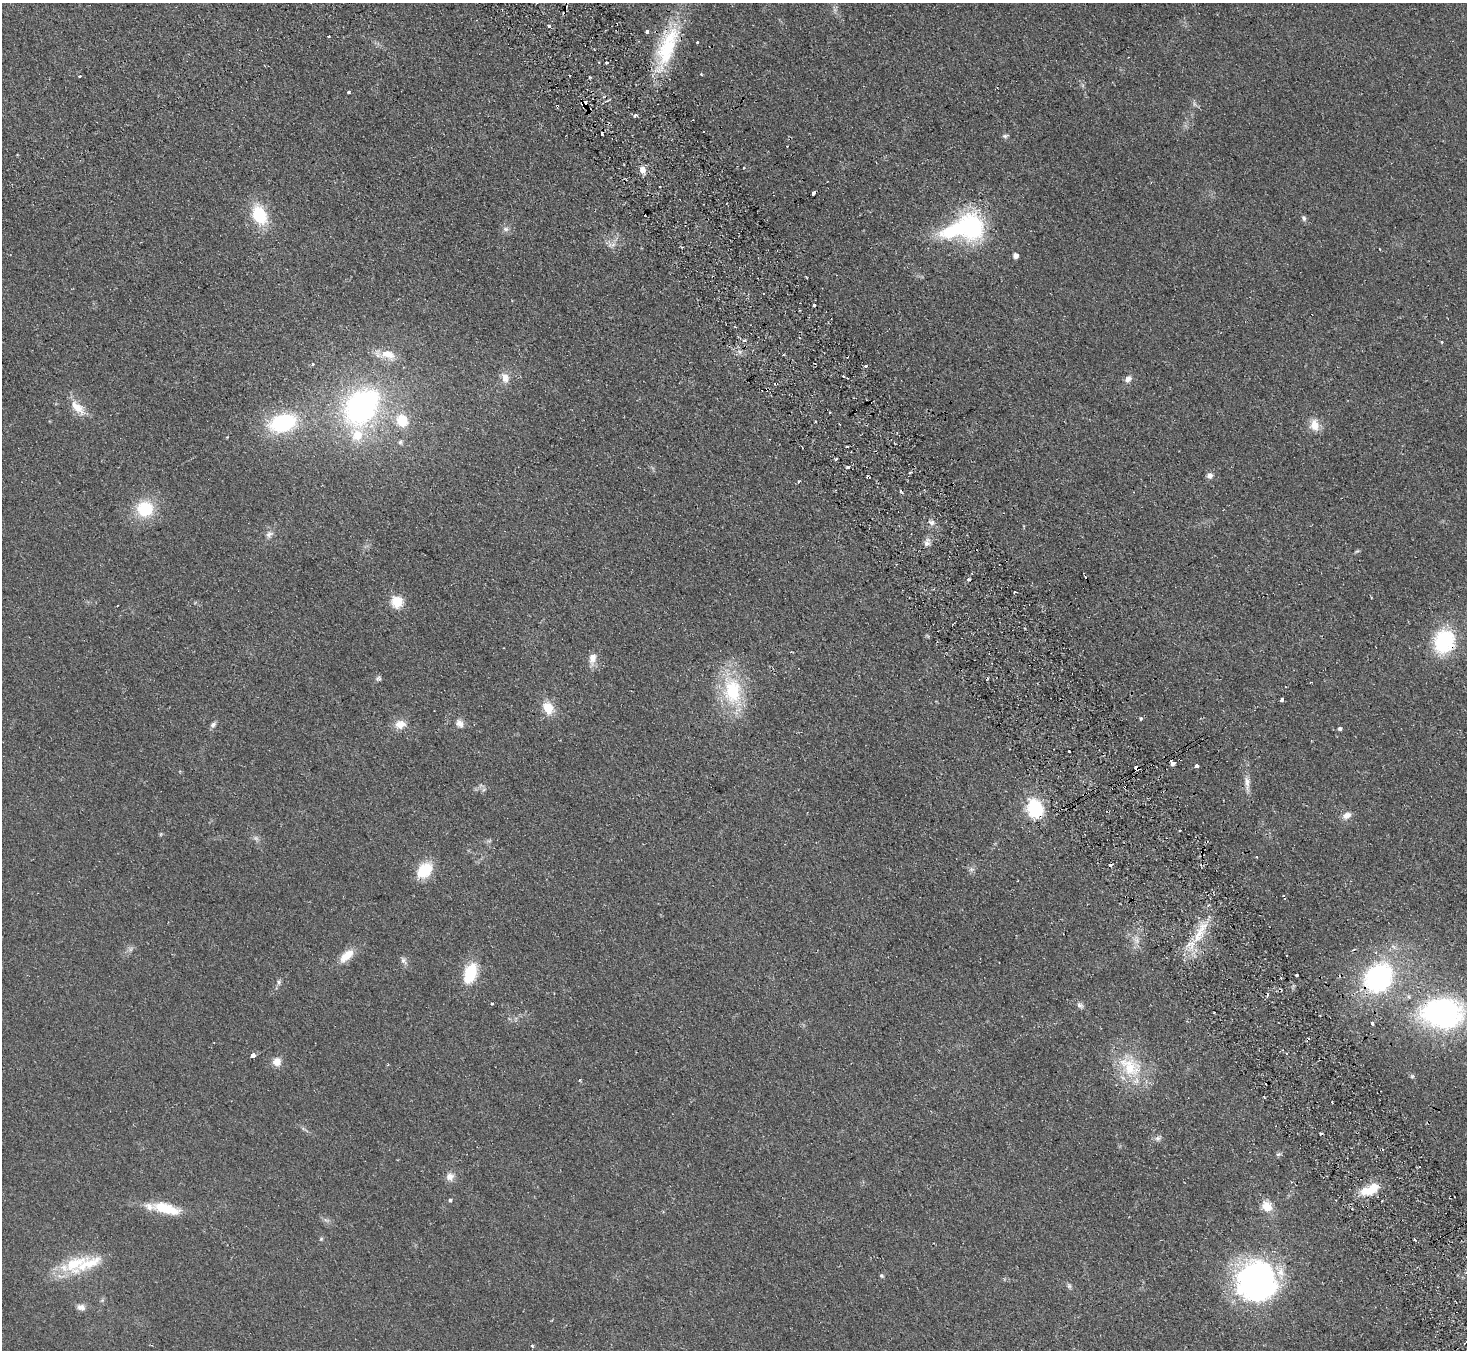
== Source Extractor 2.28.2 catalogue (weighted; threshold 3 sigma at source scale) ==
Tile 6 of 4 x 4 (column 2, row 2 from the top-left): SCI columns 1515-2979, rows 2892-4239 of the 5958 x 5920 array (HDU 1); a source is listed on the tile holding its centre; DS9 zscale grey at full resolution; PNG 1469 x 1352 px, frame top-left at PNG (2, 3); no overlay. Shown black and unused: <1% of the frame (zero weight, under 2 of 3 exposures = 3% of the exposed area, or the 3 px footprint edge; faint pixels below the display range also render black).
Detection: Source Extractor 2.28.2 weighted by HDU 2 'WHT'; one run over the whole footprint, this tile lists its part. Background 0.106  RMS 0.013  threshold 0.0605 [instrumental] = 3 sigma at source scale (4.5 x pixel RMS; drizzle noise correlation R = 1.50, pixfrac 1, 0.05/0.05 arcsec/px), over >= 5 px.
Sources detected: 129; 2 too faint to see at this stretch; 1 inside a brighter object's white glare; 14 cosmic-ray / hot-pixel residue — not listed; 6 inside a brighter listed object's ellipse — not listed separately; the other 106 listed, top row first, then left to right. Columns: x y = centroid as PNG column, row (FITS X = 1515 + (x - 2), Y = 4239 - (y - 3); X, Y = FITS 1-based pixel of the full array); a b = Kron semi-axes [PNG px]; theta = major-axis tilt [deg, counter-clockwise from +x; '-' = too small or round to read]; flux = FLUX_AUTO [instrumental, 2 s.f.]
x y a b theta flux
549 26 4 3 - 5.6
647 31 4 4 - 3.2
329 36 3 2 - 1.5
697 42 3 3 - 2.4
667 47 62 21 70 98
607 62 4 3 - 4.3
701 74 3 3 - 1.9
79 76 3 3 - 5.1
348 92 3 3 - 3.4
585 103 6 4 90 10
557 106 3 2 - 1.9
635 115 4 3 - 3.4
602 134 3 3 - 18
1005 136 7 5 10 2.8
744 168 3 2 - 1.8
642 170 8 7 - 10
814 193 5 3 - 15
259 215 18 12 -65 65
1304 218 8 5 -71 3.4
972 227 27 22 -75 160
506 229 8 6 -15 4.6
613 245 10 5 22 4.9
1380 249 3 2 - 0.95
1015 255 5 5 - 7.8
744 341 3 3 - 5
1441 342 4 3 - 1.6
388 354 21 11 -17 20
313 364 3 3 - 2.7
866 366 3 3 - 5.2
843 376 3 2 - 2.1
505 378 14 10 -69 11
1128 379 9 8 - 6.5
77 407 22 10 -45 22
361 407 39 28 52 310
402 421 13 12 - 34
283 423 24 15 17 140
1314 425 17 13 -83 16
400 442 7 5 74 2.8
836 459 3 3 - 3.2
848 467 4 3 - 4
1210 475 8 7 - 5.8
868 477 4 2 - 1.8
798 482 3 3 - 2.7
145 509 17 16 - 56
932 522 8 7 - 5
269 534 11 8 41 6.6
927 542 11 8 72 6.7
1357 551 8 4 34 1.9
968 579 4 3 - 2.5
1015 592 3 3 - 5.4
397 602 6 6 - 96
1444 641 30 25 69 87
592 659 17 9 82 12
378 678 8 6 43 3
732 691 35 22 -84 93
1282 700 4 3 - 5.1
548 708 15 11 -70 24
1141 718 3 3 - 4.6
459 723 11 9 -48 8.2
213 724 8 6 43 4.1
400 724 15 11 13 14
1340 728 4 4 - 3.2
1172 764 5 4 - 8
1196 766 4 3 - 5.2
1137 768 5 4 - 48
1247 782 22 7 -84 11
1035 809 16 12 -71 84
1347 815 12 8 22 8.7
161 834 6 3 71 1.6
1256 857 3 3 - 2.2
971 869 8 5 7 3.6
425 870 16 12 42 48
1284 897 6 2 -71 2.1
1198 935 39 11 57 41
1137 940 9 7 -89 6.8
346 956 20 9 43 23
403 961 10 6 -60 4.8
470 973 21 11 72 55
1296 975 3 2 - 2.1
1378 978 32 26 49 210
279 982 8 6 81 3.2
492 1004 3 3 - 1.7
1080 1005 10 7 -38 4.5
1440 1012 48 31 8 240
1372 1023 3 3 - 5.4
253 1056 4 3 - 19
277 1062 9 9 - 13
1130 1067 38 27 -43 70
1412 1076 6 5 - 2.2
580 1080 3 3 - 1.4
1158 1138 10 6 29 4.4
1278 1154 7 5 20 2.7
450 1177 11 10 - 9
1370 1189 27 11 24 29
450 1200 4 4 - 2.4
1267 1206 15 12 -49 17
164 1208 29 15 -15 35
326 1220 9 4 -31 3.1
321 1239 5 4 - 1.7
1415 1240 4 2 - 2.1
75 1263 43 16 25 56
881 1275 6 5 - 2
1257 1281 39 37 85 380
1069 1286 7 6 - 3
81 1307 11 8 -11 6.9
532 1346 3 3 - 3.1
Overlapping masked pixels (flux is a lower limit): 10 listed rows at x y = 667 47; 585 103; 557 106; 814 193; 868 477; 1444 641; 1137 768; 1035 809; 1284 897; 1378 978